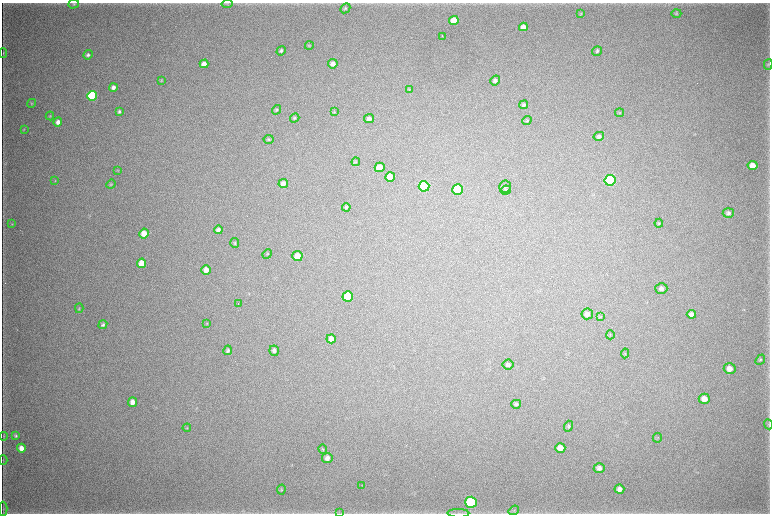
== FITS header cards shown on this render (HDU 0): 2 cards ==
NAXIS1  =                 1536 / length of data axis 1
NAXIS2  =                 1023 / length of data axis 2

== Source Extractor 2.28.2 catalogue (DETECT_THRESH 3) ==
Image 1536 x 1023 px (HDU 0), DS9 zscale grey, zoomed out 1/2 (1 PNG px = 2 x 2 image px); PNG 772 x 516 px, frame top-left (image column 1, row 1022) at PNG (2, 3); each listed source drawn as its Kron ellipse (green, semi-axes under 4 px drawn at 4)
Background 4900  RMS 40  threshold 120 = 3 sigma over >= 5 px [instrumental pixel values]
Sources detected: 101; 2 cannot appear on this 1/2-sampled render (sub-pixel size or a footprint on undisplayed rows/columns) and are neither listed nor drawn; the other 99 listed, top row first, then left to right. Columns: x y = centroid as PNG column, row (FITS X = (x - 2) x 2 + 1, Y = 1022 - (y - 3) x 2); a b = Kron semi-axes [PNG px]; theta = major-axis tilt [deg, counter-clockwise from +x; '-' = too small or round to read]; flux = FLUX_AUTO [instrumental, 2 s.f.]
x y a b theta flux
74 4 5 4 - 1.2e+04
227 4 5 2 - 7.0e+03
345 8 5 4 - 1.3e+04
676 13 5 3 - 8.5e+03
581 14 4 3 - 7.6e+03
454 21 5 4 - 1.4e+05
523 27 4 4 - 5.2e+04
442 36 2 1 - 4.0e+03
309 45 4 4 - 8.2e+03
281 51 5 4 - 1.7e+04
597 51 5 4 - 1.6e+04
3 53 4 2 - 5.6e+03
88 55 5 4 - 1.8e+04
204 64 4 4 - 6.4e+04
333 64 5 4 - 4.8e+04
768 64 5 3 - 8.8e+03
161 80 4 3 - 5.7e+03
495 81 5 4 - 2.2e+04
113 87 4 4 - 3.3e+04
409 89 3 2 - 4.2e+03
92 96 5 4 - 9.2e+05
31 103 4 3 - 6.6e+03
524 105 4 4 - 1.6e+04
276 110 5 3 - 1.0e+04
119 111 4 3 - 1.4e+04
334 112 3 3 - 5.4e+03
620 113 4 3 - 5.8e+03
50 116 4 3 - 7.0e+03
295 118 5 4 - 1.0e+04
369 118 5 4 - 3.0e+04
527 121 5 3 - 8.4e+03
58 122 4 4 - 4.5e+04
24 129 4 3 - 5.6e+03
599 136 5 4 - 2.0e+04
269 139 5 4 - 1.2e+04
356 162 4 3 - 7.2e+03
753 165 5 4 - 8.0e+04
380 167 5 4 - 1.3e+05
117 170 3 3 - 5.0e+03
390 177 5 4 - 8.7e+04
610 180 5 5 - 1.5e+06
55 181 3 3 - 5.2e+03
283 183 5 4 - 4.9e+04
111 184 5 4 - 8.9e+03
424 186 5 5 - 1.3e+06
505 186 6 5 - 1.7e+04
458 190 5 5 - 5.5e+05
506 190 5 4 - 1.4e+04
346 207 4 4 - 1.2e+04
728 213 5 5 - 2.4e+04
659 223 4 3 - 7.9e+03
12 224 4 3 - 5.8e+03
218 230 4 4 - 2.8e+04
144 233 5 4 - 1.1e+05
235 243 5 4 - 1.0e+04
267 254 5 3 - 7.4e+03
297 256 5 5 - 1.0e+05
142 263 5 4 - 1.4e+05
206 270 5 4 - 6.6e+04
661 288 6 5 - 3.2e+04
348 296 5 5 - 4.0e+05
238 304 2 1 - 2.4e+03
79 308 5 3 - 7.4e+03
587 314 6 5 - 3.3e+04
691 314 4 4 - 3.8e+04
601 317 4 2 - 5.6e+03
207 324 3 2 - 4.4e+03
103 325 5 4 - 1.7e+04
610 335 4 2 - 5.0e+03
331 339 4 4 - 4.3e+04
228 350 5 4 - 1.6e+04
274 351 5 4 - 2.2e+04
625 353 5 3 - 7.5e+03
760 360 5 3 - 1.0e+04
508 365 5 5 - 1.9e+04
730 369 6 5 - 6.3e+04
704 399 5 5 - 7.5e+04
132 402 4 4 - 5.3e+04
516 404 5 4 - 1.5e+04
768 424 5 3 - 8.0e+03
568 426 5 4 - 1.5e+04
187 428 4 3 - 7.0e+03
3 436 4 3 - 6.3e+03
16 436 4 3 - 1.3e+04
657 438 5 2 - 5.8e+03
21 448 4 4 - 5.7e+04
560 448 5 5 - 7.6e+04
323 449 5 3 - 7.7e+03
327 458 5 5 - 3.7e+04
3 460 5 2 - 5.5e+03
599 468 5 5 - 3.1e+04
362 485 2 1 - 2.8e+03
619 489 5 4 - 4.0e+04
281 490 5 3 - 7.0e+03
471 502 6 5 - 1.2e+06
3 509 7 2 -89 6.4e+03
514 510 6 3 36 1.4e+04
339 513 3 2 - 5.7e+03
458 513 11 3 -1 1.9e+04
At the frame edge (FLAGS 8, measured only in part): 2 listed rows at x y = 471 502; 458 513
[2 sub-pixel or undisplayed-footprint detections neither listed nor drawn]